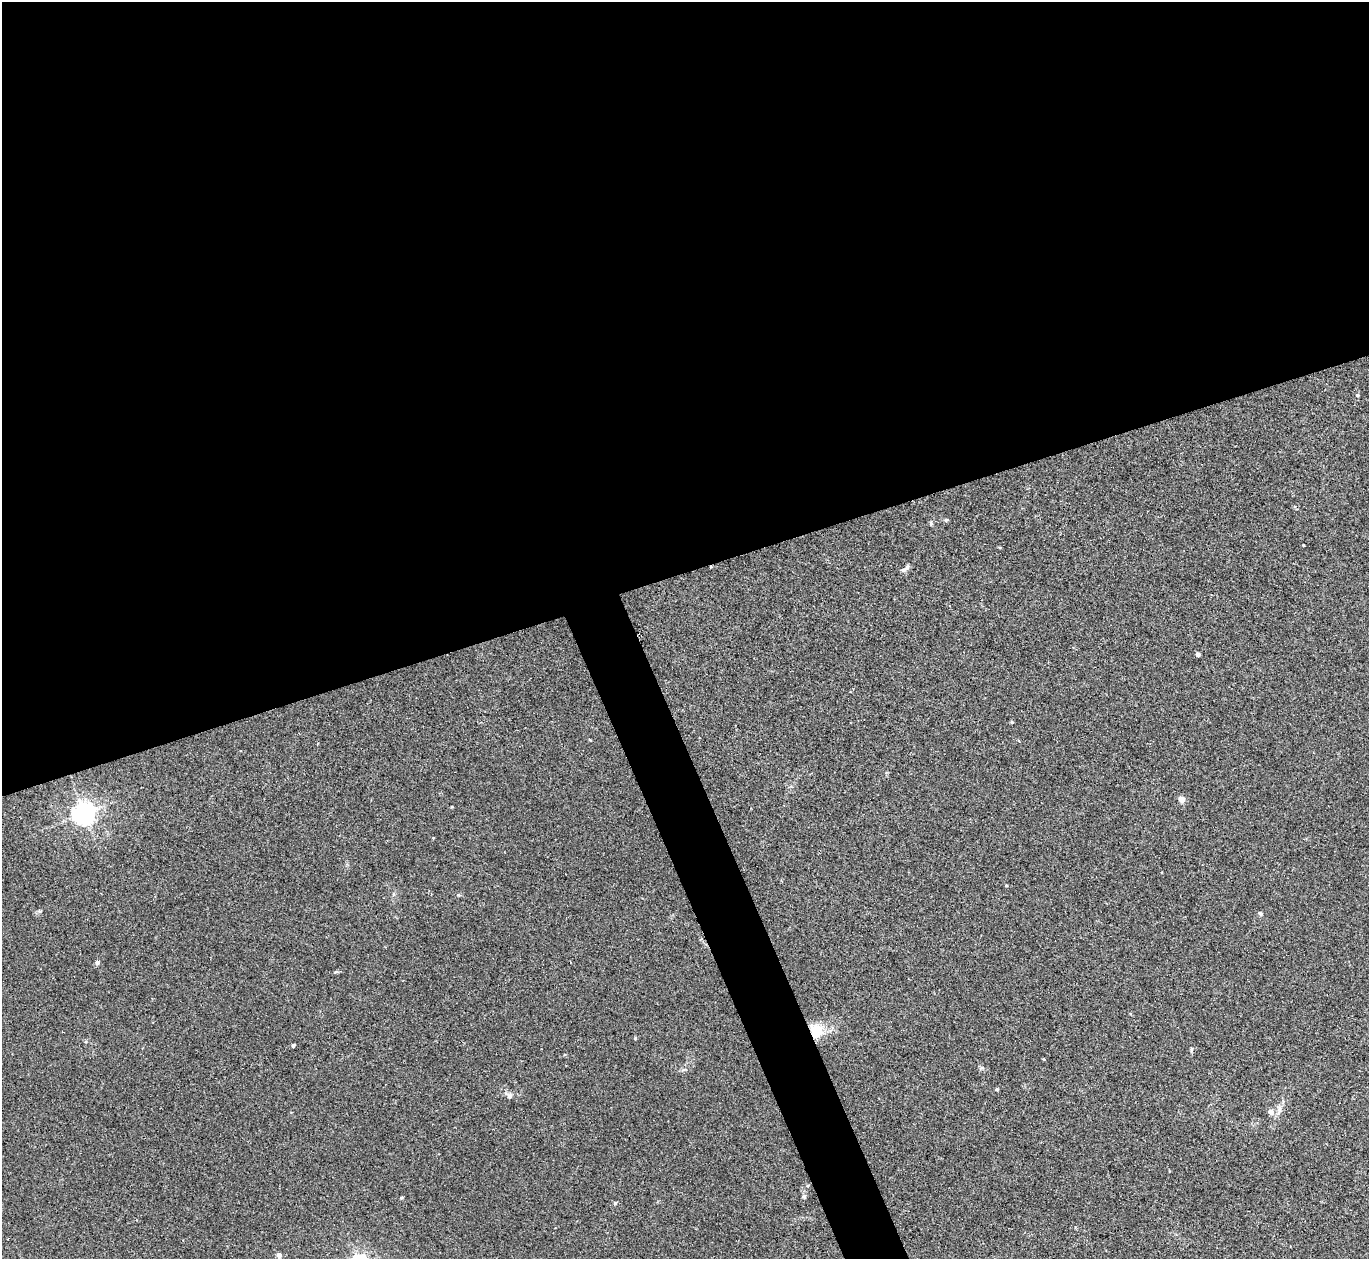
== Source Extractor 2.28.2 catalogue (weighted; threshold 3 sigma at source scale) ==
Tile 2 of 4 x 4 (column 2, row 1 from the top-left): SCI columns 1409-2775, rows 3953-5209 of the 5537 x 5514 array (HDU 1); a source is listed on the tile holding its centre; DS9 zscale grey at full resolution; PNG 1371 x 1261 px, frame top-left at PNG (2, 2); no overlay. Shown black and unused: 48% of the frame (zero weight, under 2 of 3 exposures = <1% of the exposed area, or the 3 px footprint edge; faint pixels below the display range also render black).
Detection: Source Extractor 2.28.2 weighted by HDU 2 'WHT'; one run over the whole footprint, this tile lists its part. Background 0.0467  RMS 0.0074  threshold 0.0332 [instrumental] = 3 sigma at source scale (4.5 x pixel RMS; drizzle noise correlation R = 1.50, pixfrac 1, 0.05/0.05 arcsec/px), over >= 5 px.
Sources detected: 28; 1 inside a brighter listed object's ellipse — not listed separately; the other 27 listed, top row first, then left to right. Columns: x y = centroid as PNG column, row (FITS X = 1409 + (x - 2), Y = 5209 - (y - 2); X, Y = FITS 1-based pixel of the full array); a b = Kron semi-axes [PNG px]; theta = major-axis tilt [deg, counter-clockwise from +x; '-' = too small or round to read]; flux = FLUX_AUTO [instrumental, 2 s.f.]
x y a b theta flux
1357 395 4 3 - 1
946 520 5 5 - 1
1303 545 3 2 - 0.56
904 570 7 5 28 1.7
1198 654 4 4 - 3.8
1012 722 4 4 - 0.83
1182 799 4 4 - 11
84 813 7 7 - 570
433 838 3 3 - 0.59
1006 885 5 3 - 0.57
39 911 5 5 - 1.1
1260 914 6 4 -49 1.1
97 962 4 4 - 2.4
336 972 6 3 -16 0.82
816 1030 19 17 -56 16
635 1038 4 4 - 0.78
293 1045 4 3 - 1.5
1191 1050 6 4 72 0.91
1044 1059 5 3 - 0.51
997 1089 4 3 - 1.1
509 1096 10 8 -36 2.7
1279 1110 13 5 75 3.7
1271 1112 6 6 - 4.1
804 1197 7 5 77 1.5
402 1198 4 3 - 0.81
615 1203 6 4 30 1
279 1255 4 4 - 5.6
Overlapping masked pixels (flux is a lower limit): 1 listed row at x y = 816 1030
Unlisted compact peaks at least as high as the median listed source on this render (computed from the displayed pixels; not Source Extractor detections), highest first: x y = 931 523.